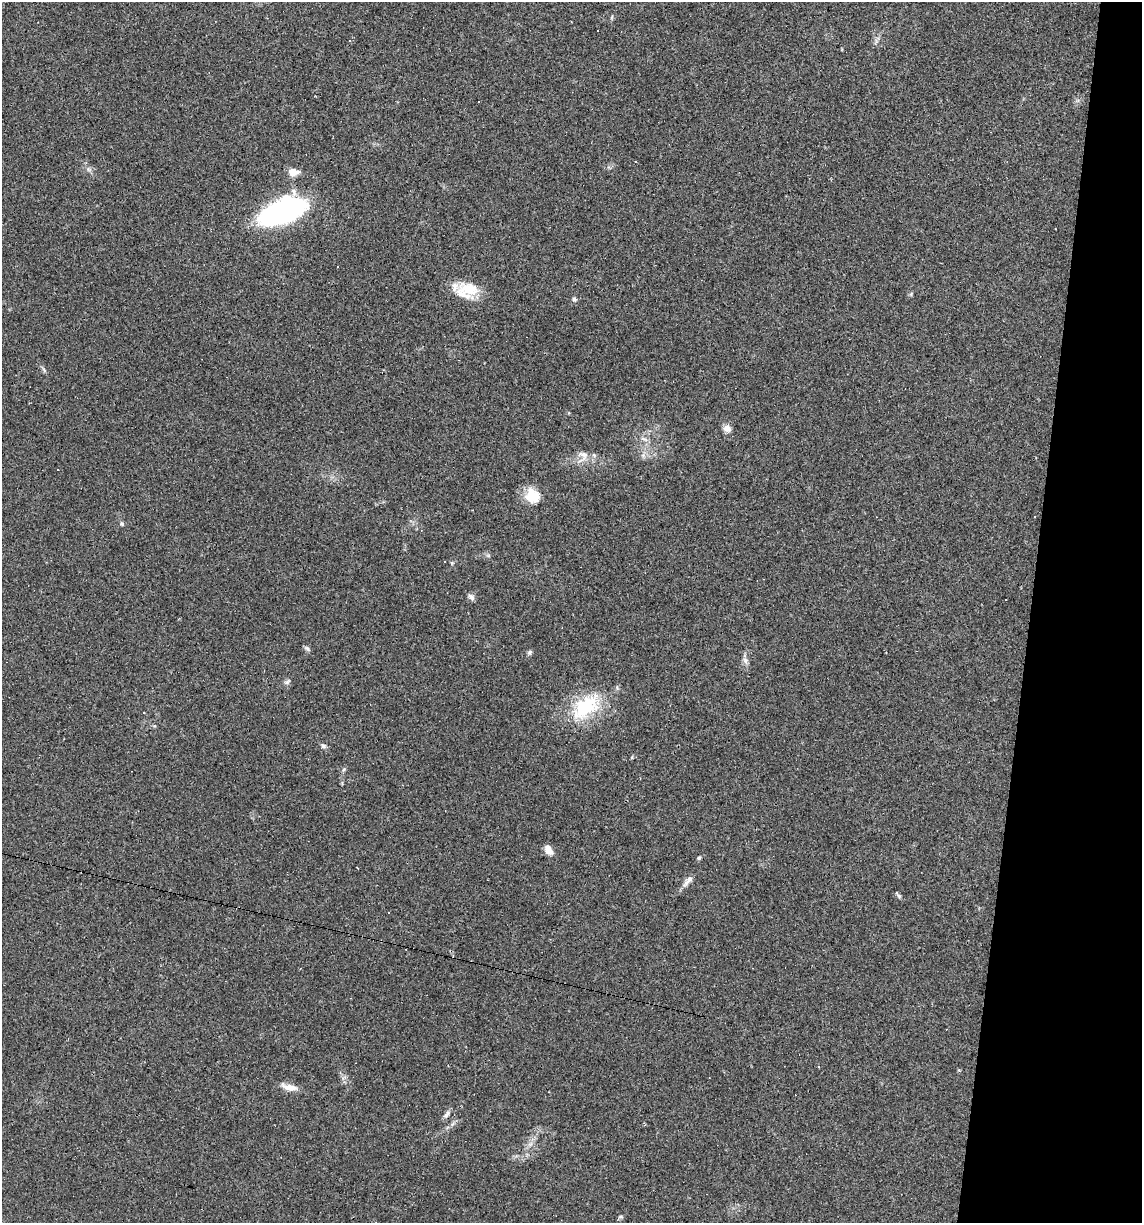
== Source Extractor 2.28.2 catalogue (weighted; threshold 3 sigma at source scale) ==
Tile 8 of 4 x 4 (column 4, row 2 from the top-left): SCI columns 3536-4675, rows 2445-3665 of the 4907 x 4887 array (HDU 1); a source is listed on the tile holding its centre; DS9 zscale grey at full resolution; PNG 1144 x 1225 px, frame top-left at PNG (2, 2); no overlay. Shown black and unused: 10% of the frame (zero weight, under 2 of 3 exposures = <1% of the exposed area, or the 3 px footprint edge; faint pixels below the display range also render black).
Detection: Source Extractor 2.28.2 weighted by HDU 2 'WHT'; one run over the whole footprint, this tile lists its part. Background 0.0519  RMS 0.0065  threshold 0.0294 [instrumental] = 3 sigma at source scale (4.5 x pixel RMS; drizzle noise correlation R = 1.50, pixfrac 1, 0.05/0.05 arcsec/px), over >= 5 px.
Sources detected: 54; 11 cosmic-ray / hot-pixel residue — not listed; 2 inside a brighter listed object's ellipse — not listed separately; the other 41 listed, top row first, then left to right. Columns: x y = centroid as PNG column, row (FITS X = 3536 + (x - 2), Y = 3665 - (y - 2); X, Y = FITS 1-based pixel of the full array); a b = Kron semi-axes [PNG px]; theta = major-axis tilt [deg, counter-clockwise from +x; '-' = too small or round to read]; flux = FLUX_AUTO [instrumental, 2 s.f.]
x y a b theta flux
612 17 6 4 71 0.89
597 31 3 3 - 3.4
876 41 10 4 65 1.7
478 101 2 2 - 0.43
635 162 3 2 - 0.77
89 169 9 5 -20 2.1
293 172 9 6 0 9.6
282 212 34 16 22 180
1055 229 3 2 - 0.57
468 289 29 18 -21 19
911 294 7 4 46 0.91
574 299 6 6 - 1.8
44 370 9 4 -55 1.4
569 413 5 3 - 0.57
727 428 11 9 -18 3.7
644 439 13 5 -19 2.7
583 455 17 12 -18 6.9
643 455 7 5 -45 1.9
530 496 23 15 83 12
122 524 6 6 - 1.3
488 556 6 4 -1 1
452 563 6 5 - 0.9
471 597 11 6 -45 2.2
307 649 9 5 -37 1.5
530 652 7 6 - 1.4
745 661 9 7 -65 2.6
287 682 10 5 34 1.9
586 707 40 23 38 45
323 746 8 6 -48 1.8
632 757 6 3 72 0.65
344 769 6 5 - 1.1
548 850 12 7 -56 5.5
699 858 6 5 - 1.1
688 881 20 7 49 4.2
898 895 11 4 -51 1.3
819 1067 3 3 - 1.7
289 1087 21 8 -14 6.6
446 1114 13 5 55 2.5
453 1124 9 3 45 1.5
530 1144 8 5 44 2.3
620 1217 7 4 -17 1